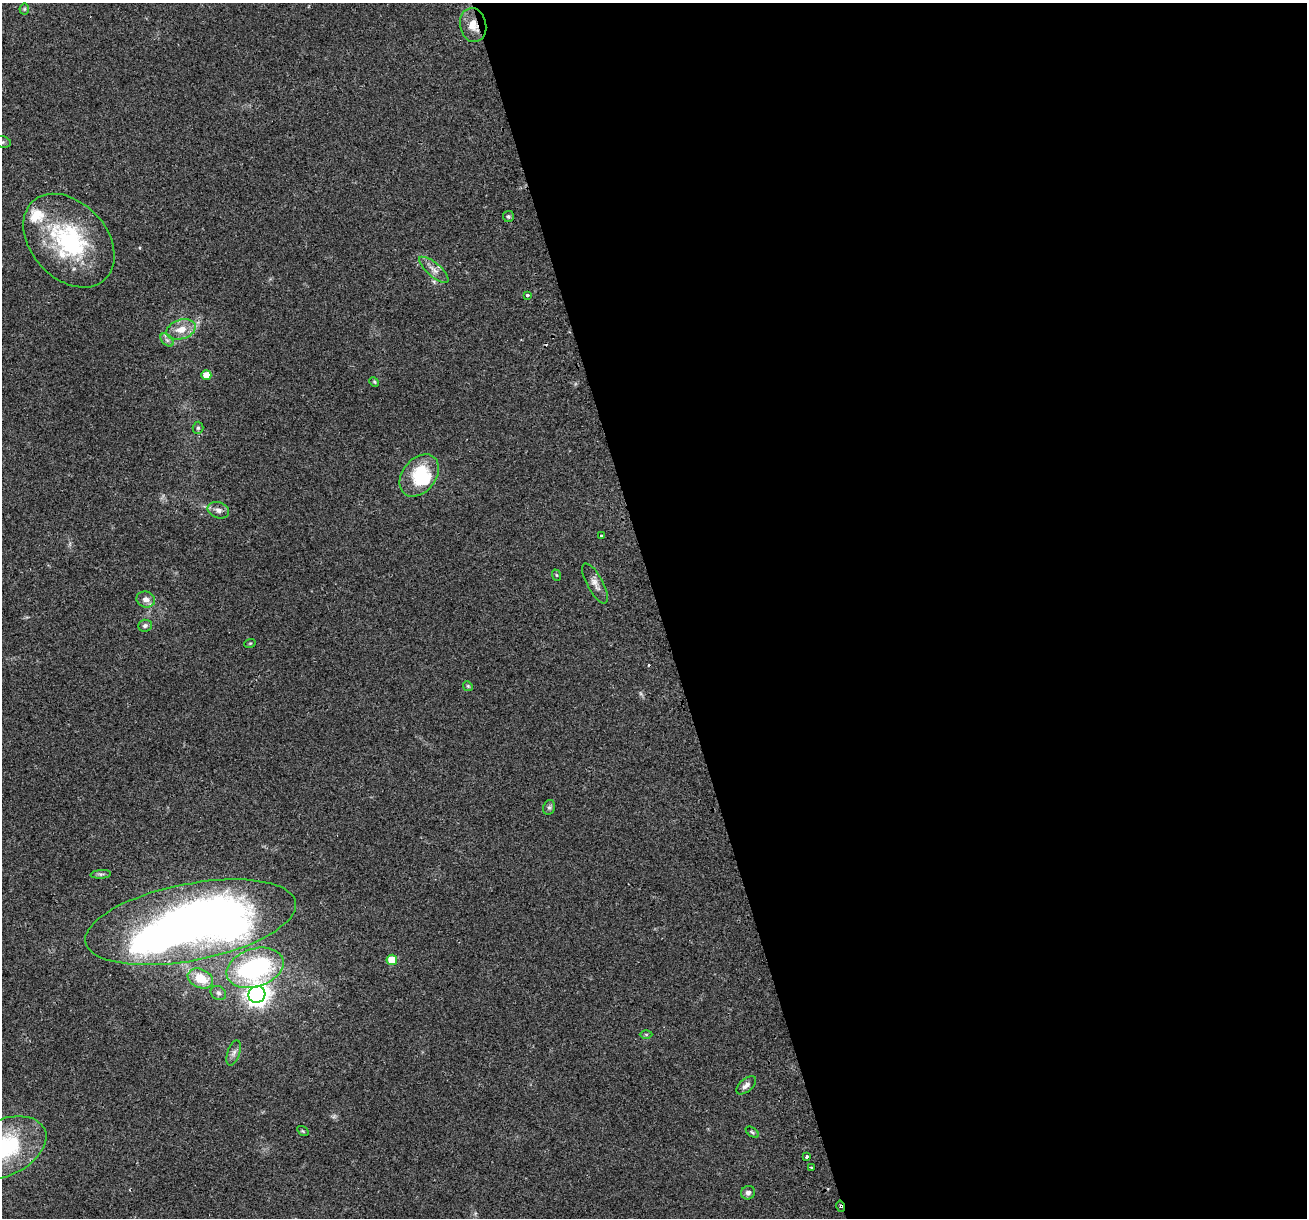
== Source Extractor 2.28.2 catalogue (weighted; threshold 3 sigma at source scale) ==
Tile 8 of 4 x 4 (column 4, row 2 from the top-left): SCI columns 3945-5249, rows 2496-3711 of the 5282 x 5037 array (HDU 1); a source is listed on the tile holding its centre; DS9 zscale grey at full resolution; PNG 1309 x 1220 px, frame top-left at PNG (2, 3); each listed source drawn as its Kron ellipse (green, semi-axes under 4 px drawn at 4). Shown black and unused: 50% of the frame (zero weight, under 2 of 3 exposures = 2% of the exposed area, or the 3 px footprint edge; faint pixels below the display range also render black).
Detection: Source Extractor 2.28.2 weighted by HDU 2 'WHT'; one run over the whole footprint, this tile lists its part. Background 0.0666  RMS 0.008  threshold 0.0362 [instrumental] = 3 sigma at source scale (4.5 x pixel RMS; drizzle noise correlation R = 1.50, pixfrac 1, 0.0396/0.0396 arcsec/px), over >= 5 px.
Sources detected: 44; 2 inside a brighter object's white glare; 2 cosmic-ray / hot-pixel residue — neither listed nor drawn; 1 inside a brighter listed object's ellipse — not listed separately; the other 39 listed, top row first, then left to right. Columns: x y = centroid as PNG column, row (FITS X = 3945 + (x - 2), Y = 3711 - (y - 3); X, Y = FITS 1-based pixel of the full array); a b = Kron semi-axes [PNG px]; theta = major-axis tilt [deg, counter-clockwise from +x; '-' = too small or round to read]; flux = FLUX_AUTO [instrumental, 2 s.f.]
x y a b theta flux
24 9 5 5 - 1.1
473 25 17 13 -77 11
2 142 9 5 -10 2
508 216 5 5 - 1.4
69 241 53 38 -48 92
434 270 18 6 -40 5.5
528 295 3 3 - 2.5
181 329 15 9 18 10
167 340 8 5 -44 2
206 375 5 5 - 8.3
374 382 5 4 - 0.88
198 428 6 5 - 1.4
419 475 23 16 51 34
218 510 11 8 -19 4
601 536 3 3 - 1.7
556 575 6 3 -70 0.81
595 583 22 8 -61 5.8
146 599 9 8 - 4.7
145 626 7 6 - 1.9
250 643 6 3 19 0.79
468 686 5 4 - 0.97
549 807 7 6 - 1.7
101 874 10 4 4 1.9
191 922 107 38 11 690
392 960 5 5 - 15
255 968 29 19 18 120
200 978 13 9 -23 16
218 993 8 6 -33 2.1
257 994 8 8 - 530
646 1034 6 4 0 0.97
234 1053 13 6 71 3.2
746 1085 12 6 40 3.7
303 1131 6 4 -35 0.91
752 1132 7 4 -36 1.1
4 1148 44 28 25 81
807 1157 3 3 - 5.3
811 1168 3 2 - 0.79
748 1193 7 6 - 2.8
841 1206 6 3 -77 2.6
Overlapping masked pixels (flux is a lower limit): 2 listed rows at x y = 473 25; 841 1206
Isophote crosses this tile's border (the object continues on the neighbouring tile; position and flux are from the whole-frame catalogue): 2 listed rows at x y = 2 142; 4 1148